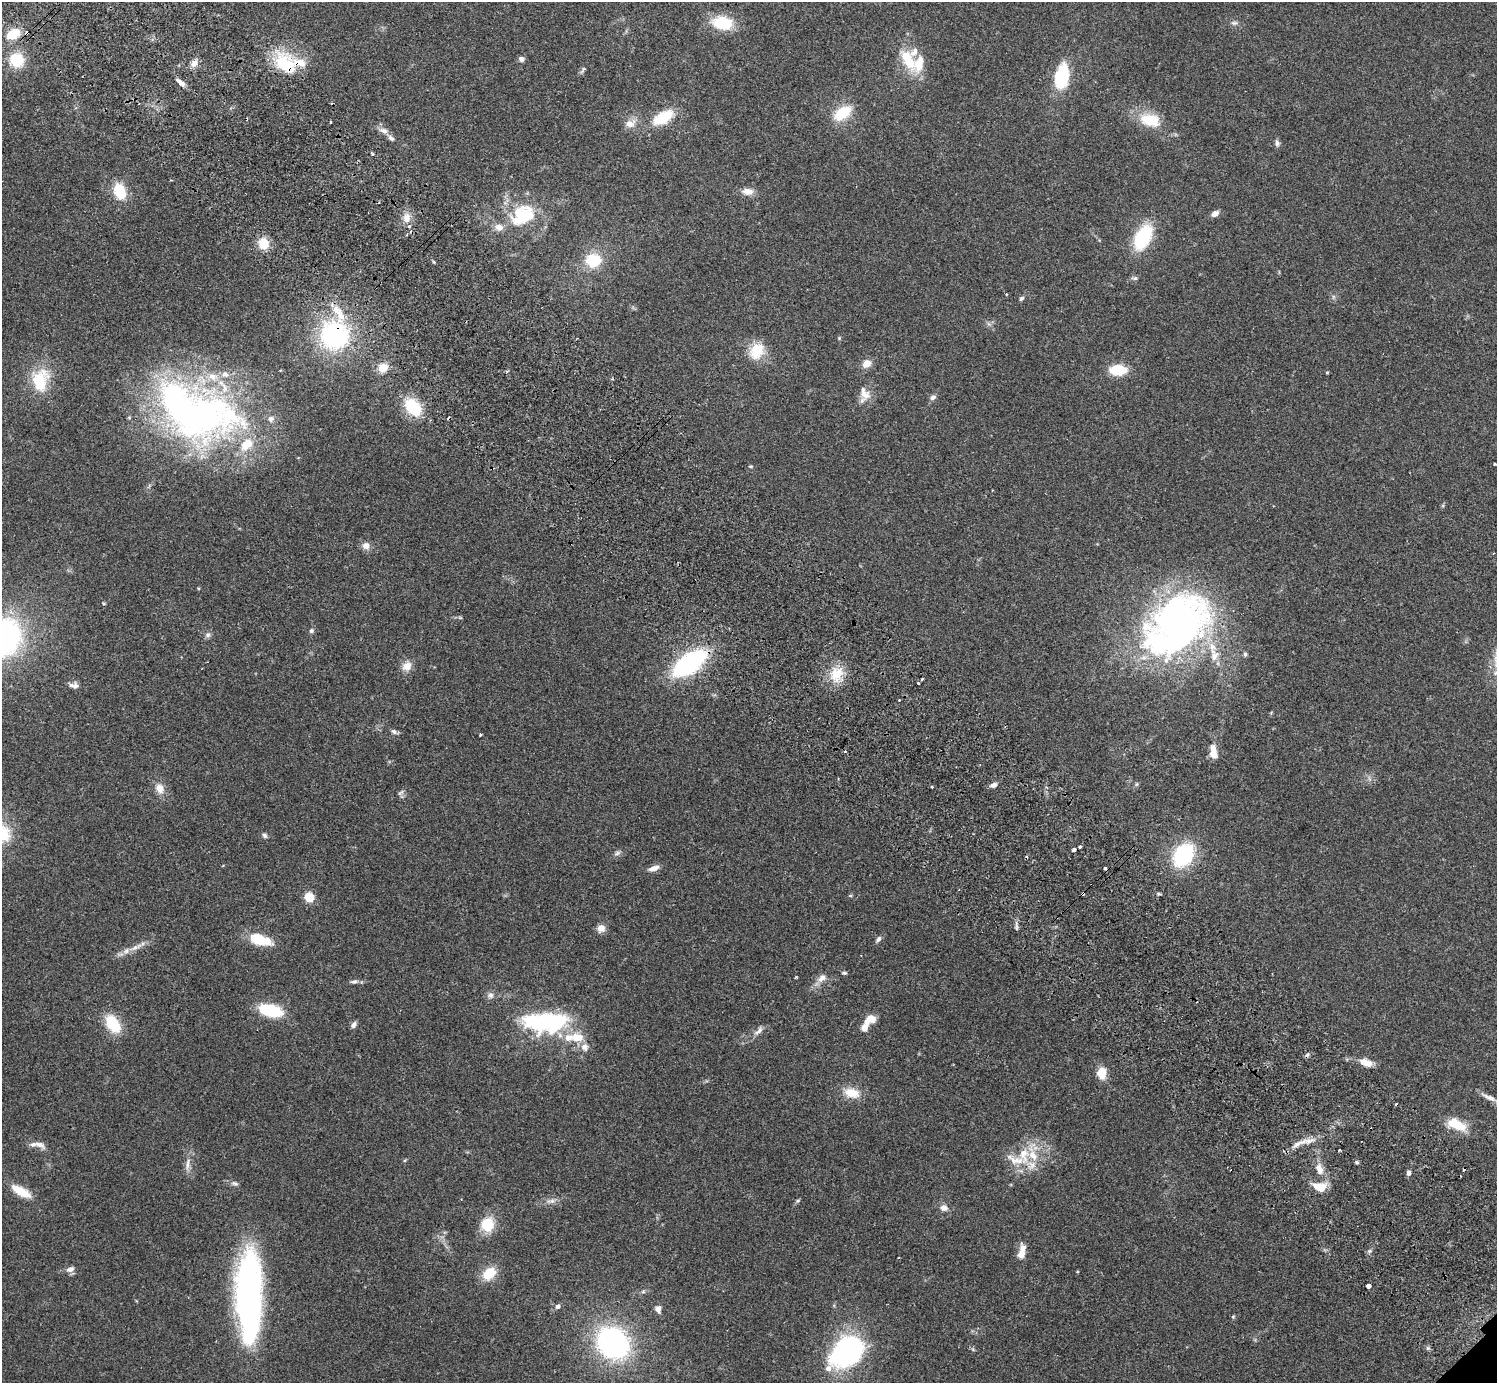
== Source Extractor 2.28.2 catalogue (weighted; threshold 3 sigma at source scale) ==
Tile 11 of 4 x 4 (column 3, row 3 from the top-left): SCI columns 3035-4529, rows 1587-2967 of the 6072 x 6073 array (HDU 1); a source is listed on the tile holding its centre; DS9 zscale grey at full resolution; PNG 1499 x 1385 px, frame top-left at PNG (2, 2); no overlay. Shown black and unused: <1% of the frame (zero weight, under 2 of 3 exposures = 3% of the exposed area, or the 3 px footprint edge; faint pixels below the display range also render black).
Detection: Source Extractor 2.28.2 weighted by HDU 2 'WHT'; one run over the whole footprint, this tile lists its part. Background 0.0731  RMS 0.0082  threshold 0.037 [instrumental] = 3 sigma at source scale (4.5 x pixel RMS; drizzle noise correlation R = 1.50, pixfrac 1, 0.05/0.05 arcsec/px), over >= 5 px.
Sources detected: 153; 2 inside a brighter object's white glare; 7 cosmic-ray / hot-pixel residue — not listed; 21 inside a brighter listed object's ellipse — not listed separately; the other 123 listed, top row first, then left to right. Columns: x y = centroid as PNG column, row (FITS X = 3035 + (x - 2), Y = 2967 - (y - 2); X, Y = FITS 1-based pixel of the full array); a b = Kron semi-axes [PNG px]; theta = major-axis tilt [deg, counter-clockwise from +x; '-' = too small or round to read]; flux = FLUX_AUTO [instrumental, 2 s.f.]
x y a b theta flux
722 23 21 13 -10 31
1234 23 10 6 0 2.3
27 33 4 3 - 3.3
13 34 15 10 30 17
521 59 6 6 - 3.2
17 60 12 12 - 29
908 60 25 12 -60 26
194 63 11 8 52 4.8
285 65 35 23 -42 36
583 70 13 3 55 1.6
1062 76 22 11 80 49
180 82 13 5 -38 4.5
843 113 21 12 36 25
663 117 23 12 31 27
1151 120 16 10 -16 32
331 122 3 3 - 2
630 124 16 10 14 7.2
383 130 14 7 -16 4.4
1277 143 11 5 -82 2.2
372 154 3 3 - 1.5
120 191 15 11 -71 25
748 191 14 9 -8 6.6
1215 213 8 6 31 4.7
525 216 35 33 -29 45
407 218 11 10 - 7
409 226 3 3 - 15
1143 237 27 15 63 51
263 243 10 10 - 17
593 260 13 12 - 32
1135 278 8 5 5 1.9
1022 298 6 5 - 1.7
334 335 25 25 - 110
839 338 4 4 - 0.82
757 351 20 15 60 21
867 364 11 9 33 7
383 367 11 10 - 10
1118 370 14 8 1 30
1327 373 4 3 - 0.74
40 381 22 15 80 35
865 393 21 12 -63 9.1
933 397 9 6 40 2.6
413 407 19 14 -49 34
206 415 97 68 -16 320
1494 464 3 3 - 1.6
751 466 5 4 - 0.9
366 546 10 10 - 4.8
104 603 5 3 - 0.8
1176 624 76 50 42 400
311 631 6 5 - 1.8
208 635 7 6 - 2.2
4 637 36 30 71 180
1245 654 6 5 - 1.4
689 663 30 15 35 120
407 666 13 11 17 7
836 674 19 14 56 19
922 679 3 3 - 1.3
918 683 3 3 - 1.5
74 685 14 7 -4 4
899 700 2 2 - 0.7
394 732 9 5 -29 2.2
480 735 3 3 - 1.2
1213 752 18 8 -81 8.7
1137 784 6 4 88 1
994 785 8 5 29 3.9
932 787 3 3 - 0.8
160 788 13 10 -63 7.8
400 793 9 5 36 1.8
265 835 7 6 - 1.8
1080 847 3 3 - 3.3
1074 850 3 3 - 10
617 853 10 5 25 2.1
1183 855 23 16 57 61
654 868 11 6 16 5.5
1083 893 3 3 - 4.4
1159 894 6 3 -18 1.1
309 897 8 8 - 14
1016 927 7 4 89 1.6
601 928 9 9 - 5.5
259 939 21 13 -17 22
878 939 8 6 50 2.5
136 947 23 6 27 7.7
844 973 7 4 0 1.3
822 978 14 9 37 6
354 982 11 5 11 2.4
490 995 9 8 - 3.3
271 1010 19 10 -12 46
869 1019 16 9 32 10
543 1022 42 19 4 110
113 1024 20 12 -60 27
354 1025 9 6 53 2.8
759 1031 15 6 43 4
577 1037 16 11 -7 15
1366 1062 15 8 -17 9
1102 1073 13 9 89 12
852 1093 18 11 -14 15
1489 1097 25 6 -24 5.5
1456 1124 20 10 -22 22
1299 1143 28 6 26 8.8
39 1144 19 7 -22 5.6
1339 1150 3 3 - 1.4
1024 1155 27 15 -88 22
1357 1162 5 4 - 1.2
188 1164 21 5 80 5.4
1319 1169 15 9 -64 7.9
1409 1173 6 5 - 2.5
235 1183 10 6 -23 2.4
1320 1187 15 10 0 13
21 1191 22 8 -29 18
551 1201 13 6 9 3.7
798 1201 7 4 45 1.2
944 1208 10 9 - 4.6
487 1225 14 13 - 23
1369 1251 6 4 70 1.4
1021 1253 13 9 66 6.8
70 1269 9 6 21 4.5
489 1273 17 12 42 17
1369 1286 4 3 - 21
248 1297 87 25 90 270
558 1306 7 5 54 2.2
658 1309 8 8 - 3.7
1233 1317 5 5 - 1
613 1343 31 27 -41 160
846 1352 34 22 39 170
Overlapping masked pixels (flux is a lower limit): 5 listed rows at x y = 27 33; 285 65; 334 335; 689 663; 1083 893
Isophote crosses this tile's border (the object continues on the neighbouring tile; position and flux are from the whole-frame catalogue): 1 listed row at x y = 4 637
Unlisted compact peaks at least as high as the median listed source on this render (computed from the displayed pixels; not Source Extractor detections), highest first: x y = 796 977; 1428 1348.